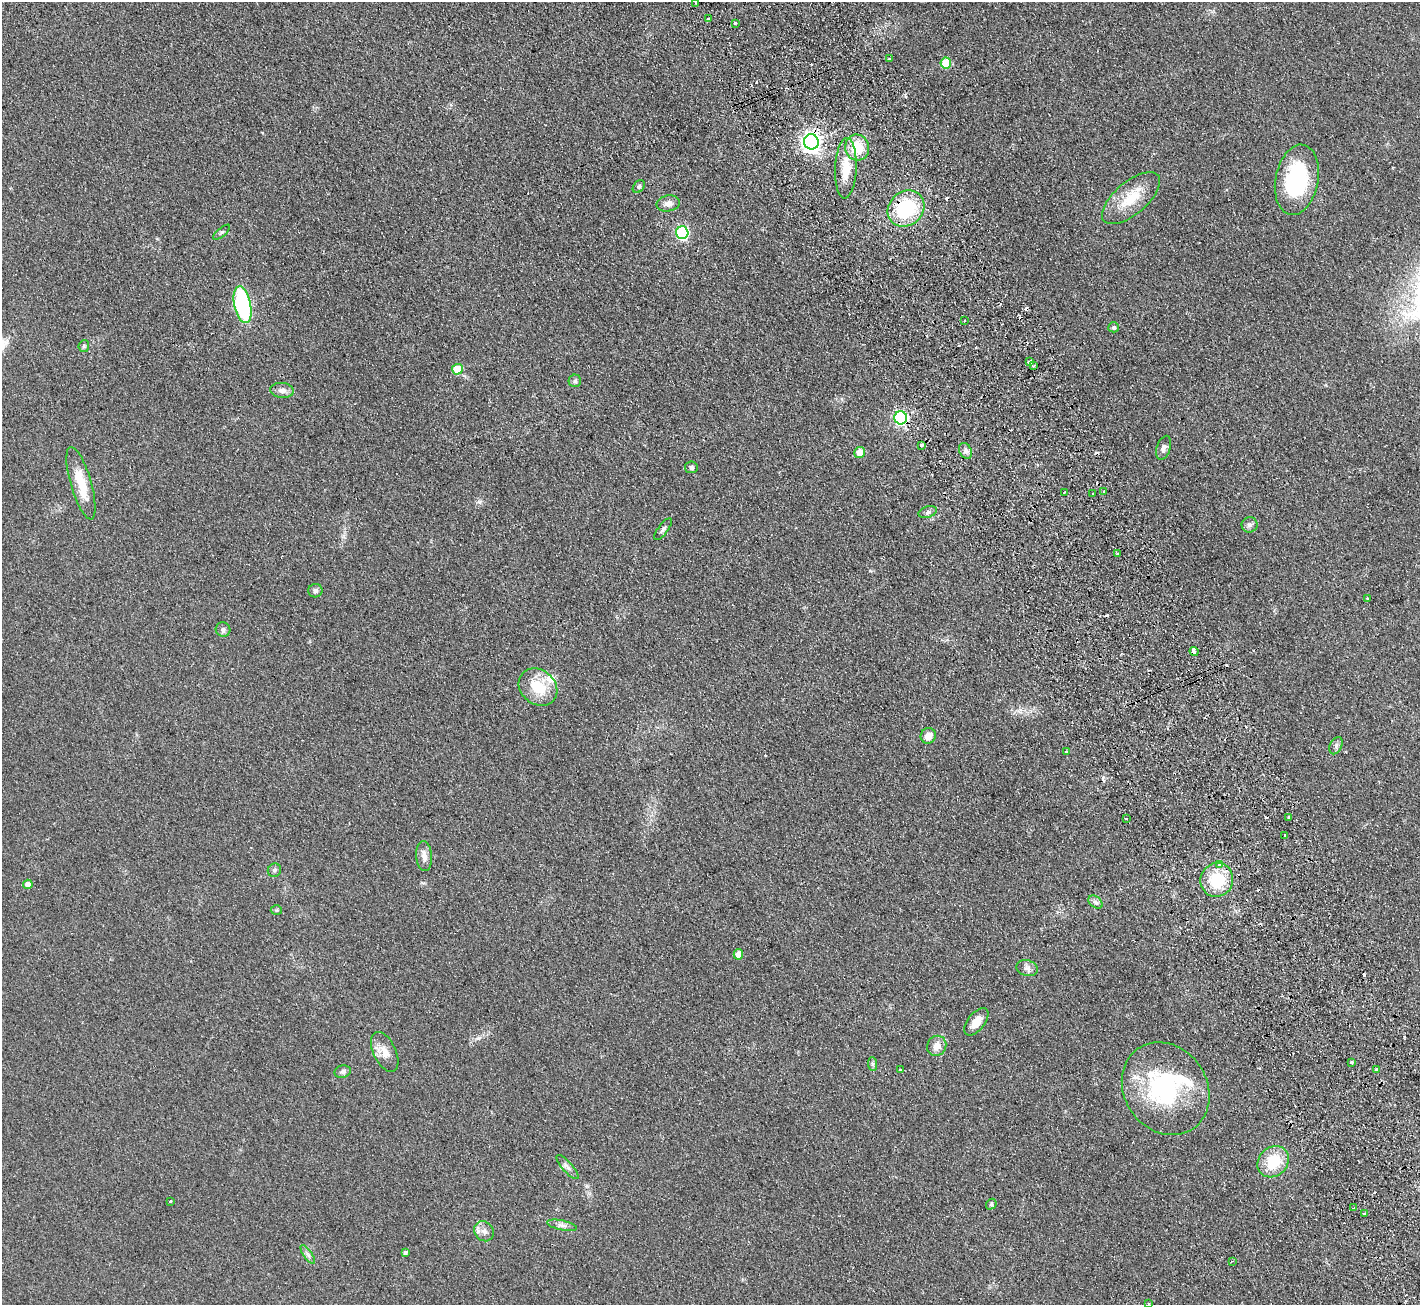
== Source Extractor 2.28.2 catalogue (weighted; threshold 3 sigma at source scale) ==
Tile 6 of 4 x 4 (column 2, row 2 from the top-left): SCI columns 1472-2889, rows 2792-4094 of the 5776 x 5715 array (HDU 1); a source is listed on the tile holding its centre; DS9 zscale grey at full resolution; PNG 1422 x 1307 px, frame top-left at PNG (2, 2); each listed source drawn as its Kron ellipse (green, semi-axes under 4 px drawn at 4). Shown black and unused: <1% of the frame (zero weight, under 2 of 3 exposures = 3% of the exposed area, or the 3 px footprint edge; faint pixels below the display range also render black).
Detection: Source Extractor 2.28.2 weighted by HDU 2 'WHT'; one run over the whole footprint, this tile lists its part. Background 0.0927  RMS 0.0099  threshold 0.0446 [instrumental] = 3 sigma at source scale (4.5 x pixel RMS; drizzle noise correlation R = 1.50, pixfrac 1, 0.05/0.05 arcsec/px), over >= 5 px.
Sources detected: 95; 14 cosmic-ray / hot-pixel residue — neither listed nor drawn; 2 inside a brighter listed object's ellipse — not listed separately; the other 79 listed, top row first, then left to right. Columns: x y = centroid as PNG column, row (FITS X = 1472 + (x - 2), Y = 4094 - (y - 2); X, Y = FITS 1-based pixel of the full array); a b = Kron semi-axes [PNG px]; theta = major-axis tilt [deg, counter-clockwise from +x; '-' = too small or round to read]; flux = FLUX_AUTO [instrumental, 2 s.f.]
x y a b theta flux
696 3 3 2 - 0.98
708 19 3 3 - 2
735 23 3 3 - 2.2
889 59 4 3 - 1.5
946 63 5 5 - 38
811 142 7 7 - 530
857 147 13 12 - 27
846 168 30 11 87 21
1297 180 35 21 79 86
639 187 7 5 49 1.8
1131 198 35 16 40 28
668 203 12 8 10 5.7
906 209 20 17 41 66
222 232 10 3 40 1.6
682 233 6 6 - 110
242 305 19 8 -78 120
965 320 2 2 - 0.97
1114 327 5 5 - 2.5
84 346 6 5 - 1.6
1030 362 4 3 - 17
1033 366 3 3 - 1.3
457 369 5 5 - 25
575 381 6 6 - 2.1
282 390 12 7 -6 5
901 418 6 6 - 180
921 445 3 3 - 6.7
1164 448 12 6 72 3.8
966 451 8 6 -62 3.3
860 452 5 5 - 16
691 467 6 6 - 2.8
81 483 38 10 -74 27
1104 491 3 3 - 1.2
1064 492 3 2 - 1.1
1093 494 3 3 - 1.8
928 512 9 5 16 2.4
1250 525 8 7 - 3.1
663 529 13 5 53 2.7
1118 554 4 3 - 2.5
315 591 7 6 - 2.8
1367 599 3 3 - 1.4
223 630 7 7 - 2.6
1194 651 5 3 - 17
538 687 21 17 -40 29
928 736 8 7 - 8.4
1336 746 9 6 64 2.8
1066 752 3 2 - 1.6
1289 817 3 3 - 2.8
1126 819 3 2 - 1.4
1285 835 3 3 - 2.8
424 856 15 8 -85 6.4
1220 865 3 3 - 80
274 870 7 6 - 2.3
1217 880 17 16 - 36
28 884 4 4 - 9.7
1095 902 8 5 -37 2.8
276 910 6 5 - 1.3
738 954 5 5 - 8.3
1027 968 11 8 -15 4.4
976 1022 16 8 51 12
937 1046 10 9 - 8.3
385 1052 21 11 -65 11
1352 1062 3 3 - 2.3
873 1064 7 4 -88 1.8
900 1070 4 3 - 1.2
1376 1070 4 3 - 3
343 1072 8 6 15 3
1166 1089 49 41 -55 120
1273 1162 17 14 46 32
567 1167 15 5 -48 3.8
170 1201 3 3 - 1.4
991 1204 6 5 - 1.6
1354 1208 4 3 - 1.3
1364 1214 3 2 - 3.7
562 1225 15 5 -12 4.2
484 1231 11 9 -49 5.8
405 1253 4 4 - 2.5
308 1254 11 3 -55 2.1
1232 1261 3 3 - 0.67
1148 1303 3 3 - 1.5
Overlapping masked pixels (flux is a lower limit): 4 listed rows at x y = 811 142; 906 209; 1030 362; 901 418
Isophote crosses this tile's border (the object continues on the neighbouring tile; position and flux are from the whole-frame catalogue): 1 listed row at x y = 1148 1303
Unlisted compact peaks at least as high as the median listed source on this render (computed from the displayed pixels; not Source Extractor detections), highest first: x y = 479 502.